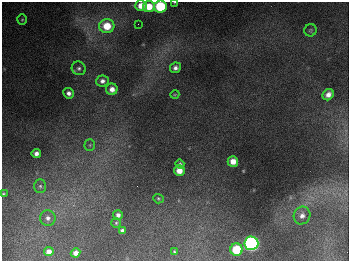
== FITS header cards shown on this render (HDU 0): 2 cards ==
NAXIS1  =                  347
NAXIS2  =                  259

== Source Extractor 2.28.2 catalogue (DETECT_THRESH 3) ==
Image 347 x 259 px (HDU 0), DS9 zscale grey, 1 PNG px = 1 image px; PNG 351 x 263 px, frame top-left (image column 1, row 259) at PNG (2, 2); each listed source drawn as its Kron ellipse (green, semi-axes under 4 px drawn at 4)
Background 677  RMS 50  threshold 151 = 3 sigma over >= 5 px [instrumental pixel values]
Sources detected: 33; all 33 listed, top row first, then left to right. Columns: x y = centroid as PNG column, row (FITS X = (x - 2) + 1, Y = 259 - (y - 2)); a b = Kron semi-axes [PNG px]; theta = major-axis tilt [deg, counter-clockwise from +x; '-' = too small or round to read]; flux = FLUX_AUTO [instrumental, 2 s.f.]
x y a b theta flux
175 2 3 2 - 2.9e+03
141 6 5 5 - 4.2e+04
149 6 6 5 - 6.4e+04
160 6 6 6 - 2.5e+05
22 20 5 4 - 4.5e+03
138 24 2 2 - 2.4e+03
107 26 7 7 - 8.2e+04
310 30 6 6 - 5.2e+03
79 68 7 6 - 1.0e+04
175 68 5 5 - 1.2e+04
102 81 6 5 - 1.4e+04
112 89 6 5 - 2.3e+04
69 93 5 5 - 1.4e+04
175 94 4 3 - 2.8e+03
328 95 6 5 - 2.0e+04
90 145 5 5 - 5.6e+03
36 153 4 4 - 1.5e+04
233 161 5 5 - 3.5e+04
180 164 5 4 - 5.8e+03
179 170 5 5 - 3.8e+04
40 186 7 6 - 7.9e+03
3 194 3 3 - 4.2e+03
158 199 5 4 - 4.8e+03
118 215 5 5 - 1.2e+04
302 215 9 8 - 1.9e+04
48 218 8 7 - 1.5e+04
116 223 5 5 - 4.7e+03
122 230 4 4 - 9.1e+03
251 243 7 7 - 1.1e+06
236 249 6 6 - 1.2e+05
49 252 5 4 - 1.7e+04
174 252 4 3 - 4.4e+03
76 253 5 4 - 1.8e+04
At the frame edge (FLAGS 8, measured only in part): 3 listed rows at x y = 175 2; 160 6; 3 194